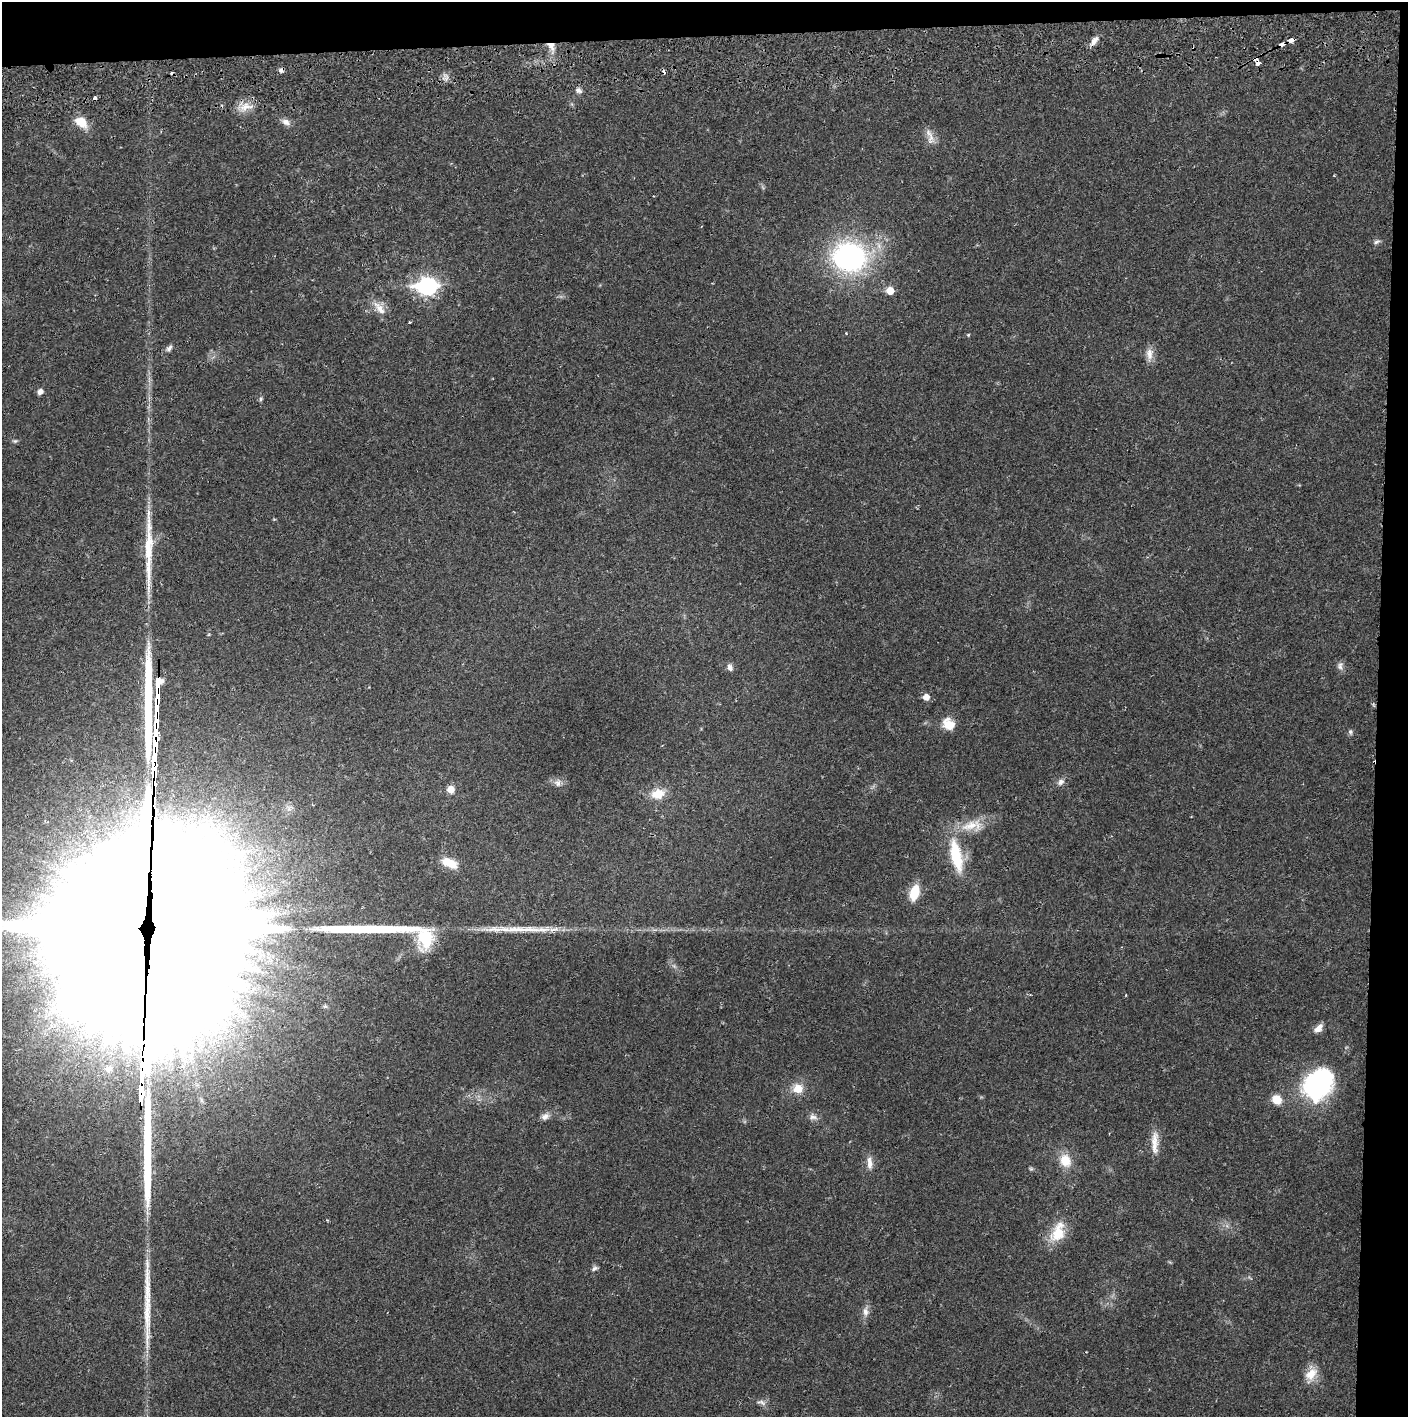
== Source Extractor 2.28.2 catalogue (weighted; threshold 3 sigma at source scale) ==
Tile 3 of 3 x 3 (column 3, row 1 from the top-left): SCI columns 2816-4221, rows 2887-4301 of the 4229 x 4360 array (HDU 1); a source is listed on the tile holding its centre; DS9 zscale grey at full resolution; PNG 1410 x 1419 px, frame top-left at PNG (2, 2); no overlay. Shown black and unused: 5% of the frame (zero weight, under 2 of 3 exposures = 3% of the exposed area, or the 3 px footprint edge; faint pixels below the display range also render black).
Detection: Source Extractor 2.28.2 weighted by HDU 2 'WHT'; one run over the whole footprint, this tile lists its part. Background 0.0221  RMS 0.0035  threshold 0.0157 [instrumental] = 3 sigma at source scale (4.5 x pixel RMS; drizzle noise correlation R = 1.50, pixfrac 1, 0.05/0.05 arcsec/px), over >= 5 px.
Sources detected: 72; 1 too faint to see at this stretch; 5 inside a brighter object's white glare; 7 cosmic-ray / hot-pixel residue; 7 long thin detections or spike segments (spike, bleed or trail) — not listed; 1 inside a brighter listed object's ellipse — not listed separately; the other 51 listed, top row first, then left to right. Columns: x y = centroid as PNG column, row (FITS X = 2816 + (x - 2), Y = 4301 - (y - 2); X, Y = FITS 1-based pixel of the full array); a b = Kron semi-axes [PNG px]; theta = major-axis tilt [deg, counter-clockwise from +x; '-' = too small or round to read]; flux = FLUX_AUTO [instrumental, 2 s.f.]
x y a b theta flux
1291 40 5 3 - 6.6
1094 41 14 7 54 2.2
551 46 12 8 -48 3.1
578 90 9 6 -32 1.2
246 107 19 10 9 4.2
81 122 12 8 -40 7.2
286 122 11 8 -31 1.8
930 137 25 8 -73 2.9
1376 242 10 5 25 0.95
849 257 35 29 -11 69
427 286 10 7 0 120
890 291 6 6 - 5.4
380 309 23 9 -56 3.9
410 322 3 3 - 0.32
968 335 4 4 - 0.35
169 348 9 6 57 1.1
1149 354 18 9 88 3
40 392 6 6 - 1.6
261 399 6 5 - 0.57
15 441 7 5 2 0.61
1340 666 12 8 84 1.4
730 667 8 6 -76 1.5
926 697 6 6 - 2.8
949 724 16 13 -43 5
1350 732 8 5 -74 0.74
1061 782 10 8 40 1.6
558 783 10 8 -66 1.6
450 789 8 8 - 2.7
658 794 17 12 13 6.2
972 826 35 15 9 8.6
956 856 45 14 -78 16
449 863 20 10 -25 6.2
914 892 17 9 74 7.7
137 933 116 55 -88 29000
425 937 28 19 89 13
1318 1028 12 7 46 2.4
109 1069 11 7 38 1.7
1318 1084 37 29 50 42
798 1089 11 10 - 4.9
141 1094 17 4 88 410
1277 1099 10 9 - 5
545 1117 11 8 32 1.9
813 1117 11 8 -25 1.6
1155 1142 33 9 89 4.6
1065 1160 16 13 -63 6.4
869 1163 18 7 -86 2.4
1058 1232 28 16 67 9.5
594 1268 8 5 38 0.88
865 1312 14 8 -85 2.1
1311 1374 19 12 48 5.1
761 1402 14 6 -20 1.4
Overlapping masked pixels (flux is a lower limit): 4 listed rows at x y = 1291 40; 551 46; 137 933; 141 1094